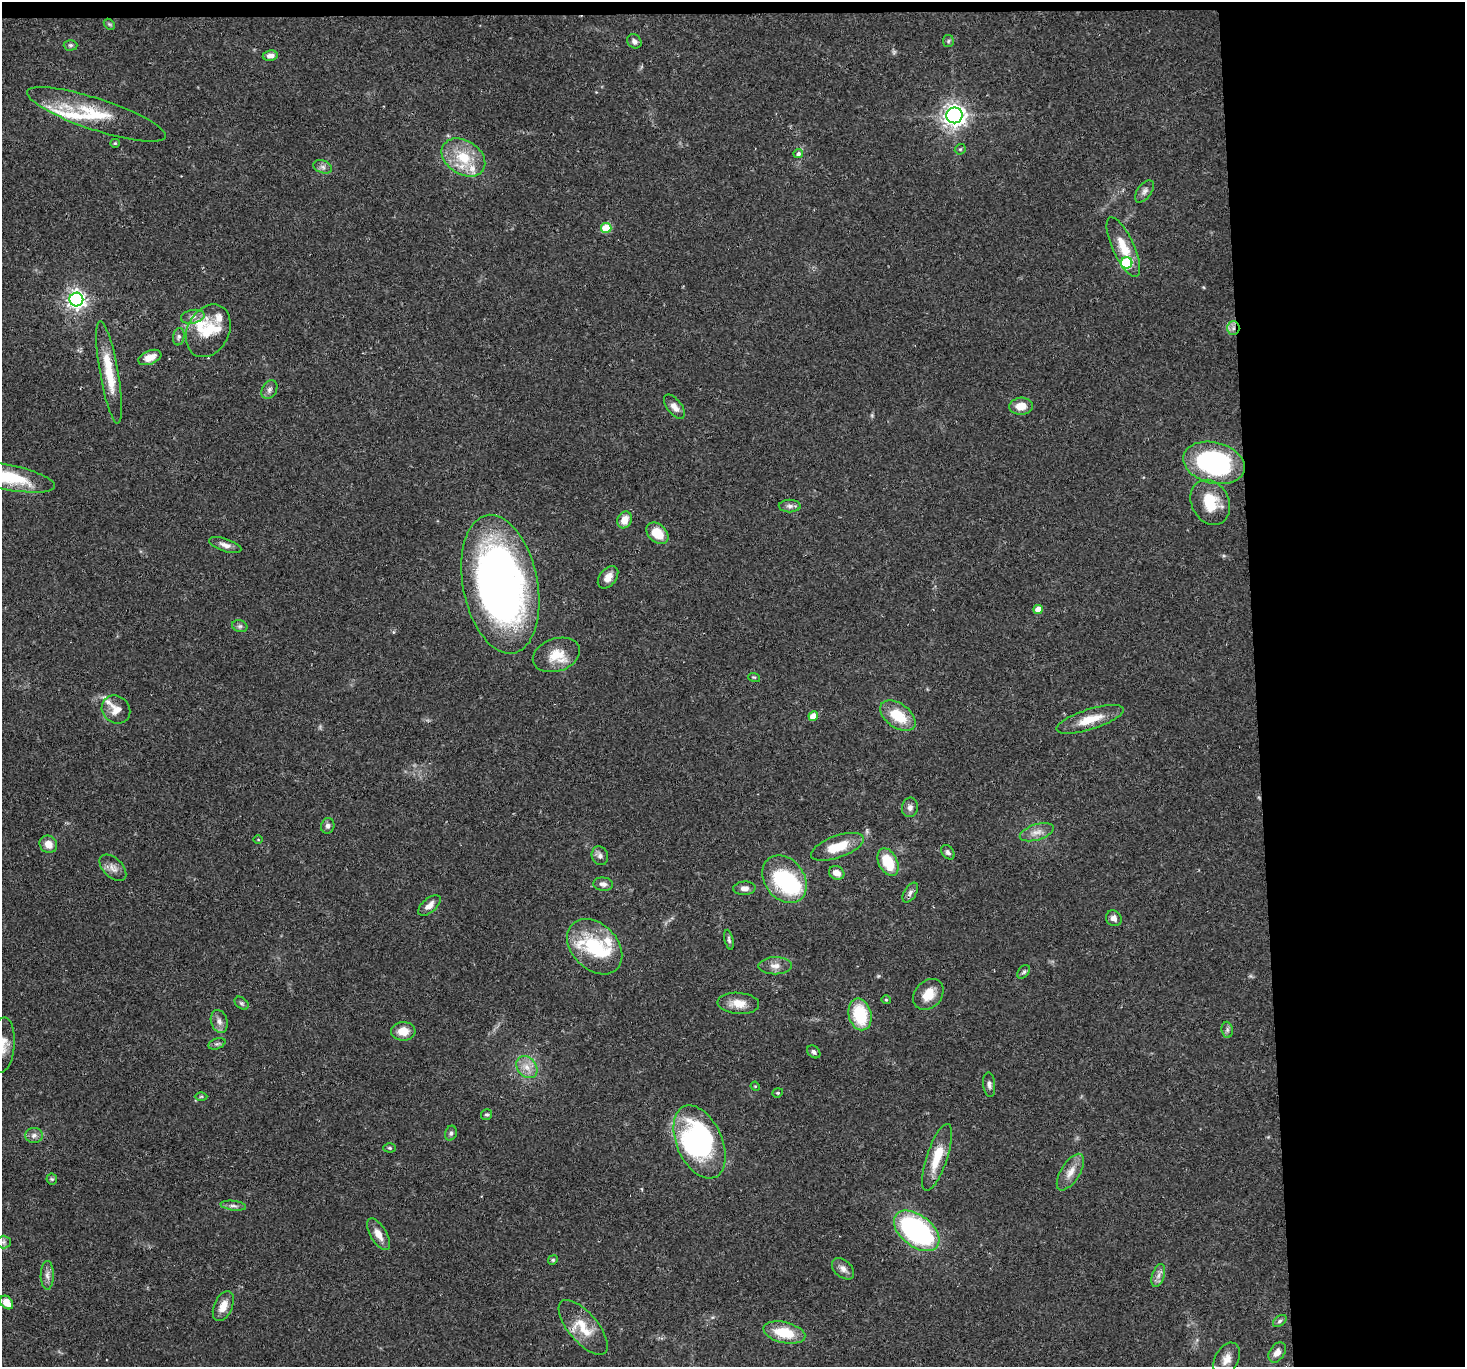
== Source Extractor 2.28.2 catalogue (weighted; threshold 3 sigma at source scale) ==
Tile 3 of 3 x 3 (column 3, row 1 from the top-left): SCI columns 2928-4390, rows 2876-4240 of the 4390 x 4366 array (HDU 1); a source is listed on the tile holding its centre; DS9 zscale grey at full resolution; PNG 1467 x 1369 px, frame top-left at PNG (2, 2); each listed source drawn as its Kron ellipse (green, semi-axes under 4 px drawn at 4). Shown black and unused: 15% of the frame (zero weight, under 2 of 3 exposures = <1% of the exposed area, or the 3 px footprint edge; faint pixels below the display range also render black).
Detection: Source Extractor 2.28.2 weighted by HDU 2 'WHT'; one run over the whole footprint, this tile lists its part. Background 0.0565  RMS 0.0045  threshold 0.0202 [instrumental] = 3 sigma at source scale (4.5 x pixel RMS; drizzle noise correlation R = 1.50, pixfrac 1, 0.05/0.05 arcsec/px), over >= 5 px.
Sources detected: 117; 3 inside a brighter object's white glare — neither listed nor drawn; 11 inside a brighter listed object's ellipse — not listed separately; the other 103 listed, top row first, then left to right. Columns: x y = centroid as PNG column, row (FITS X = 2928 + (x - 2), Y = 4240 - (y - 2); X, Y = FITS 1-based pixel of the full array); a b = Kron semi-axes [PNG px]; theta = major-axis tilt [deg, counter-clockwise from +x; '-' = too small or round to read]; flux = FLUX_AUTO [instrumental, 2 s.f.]
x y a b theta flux
109 24 6 4 -44 0.63
634 41 8 6 -39 1.7
948 41 6 5 - 0.76
70 45 7 5 1 0.94
270 56 7 5 8 2.4
96 114 73 16 -18 22
954 115 8 8 - 300
115 143 5 4 - 0.49
960 149 6 5 - 0.65
798 154 4 4 - 2.1
463 158 23 17 -33 15
323 167 10 6 -20 1.5
1144 191 13 7 54 1.9
606 228 5 5 - 15
1123 247 32 11 -65 10
1127 263 6 5 - 42
76 300 7 7 - 220
193 317 12 6 12 2.1
1233 328 7 6 - 1.9
208 331 28 20 62 13
179 337 9 5 79 1.2
150 357 12 6 21 4.8
109 372 52 9 -80 14
269 390 10 7 59 1.7
1021 406 12 8 4 5.5
674 407 14 7 -51 3.1
1214 463 31 20 -14 59
9 478 46 12 -11 24
1210 502 23 18 -63 15
790 506 11 6 -1 1.7
625 520 8 7 - 5
657 533 12 9 -44 9.6
225 545 17 6 -18 2.7
608 577 13 8 51 3.5
500 584 70 37 -79 250
1038 609 5 4 - 5.3
240 626 8 6 -19 1.1
556 655 24 16 19 9.8
754 677 6 3 -17 0.53
116 709 15 13 -42 5.4
813 716 5 4 - 5.2
898 716 20 12 -36 14
1090 719 35 10 17 10
910 807 10 8 82 2
328 826 8 6 76 1.5
1037 832 17 8 18 3.8
258 839 5 3 - 0.35
48 844 9 8 - 4.2
837 847 28 11 20 12
948 852 8 5 -50 1.3
600 856 9 8 - 1.8
888 862 15 9 -64 14
113 868 16 9 -44 3.4
837 873 8 6 -27 3.6
785 879 26 19 -53 41
603 884 10 6 -6 1.8
744 888 11 6 4 2.3
910 893 11 6 59 1.6
429 905 13 7 41 3
1114 918 8 7 - 2.3
729 940 10 4 -77 0.95
595 947 32 22 -45 26
775 966 16 8 1 3.4
1024 972 8 5 50 0.89
928 994 17 13 48 8.3
886 1000 4 4 - 0.46
242 1003 8 5 -41 0.87
738 1003 21 10 -4 6
860 1014 16 11 -77 21
219 1021 12 8 -74 2.5
1227 1030 8 5 -83 1.2
403 1031 12 9 1 6.1
217 1044 9 5 20 0.99
2 1045 28 12 85 7.9
814 1052 7 5 -41 1.3
527 1067 12 9 -50 4.4
989 1085 12 6 -84 1.7
755 1086 5 4 - 0.41
778 1093 5 4 - 0.63
201 1096 6 4 1 0.59
486 1114 5 5 - 0.7
451 1133 7 5 71 1.2
34 1135 8 7 - 2
699 1142 39 22 -66 61
390 1148 6 4 -2 0.72
937 1157 35 10 71 12
1070 1172 21 9 58 4.9
52 1179 5 5 - 0.76
233 1206 13 5 -7 1.6
917 1231 26 15 -38 88
378 1234 18 8 -59 4.4
3 1242 7 6 - 1.1
553 1260 5 4 - 0.64
843 1269 13 8 -43 2.6
47 1275 14 6 90 2.3
1158 1275 12 6 72 2.2
7 1303 7 5 -50 5.6
223 1306 16 9 66 5.3
1280 1321 8 5 37 0.89
583 1327 34 14 -50 12
784 1333 21 10 -13 14
1277 1352 11 7 57 3.3
1227 1359 18 11 61 5.1
Overlapping masked pixels (flux is a lower limit): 1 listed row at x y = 1233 328
Isophote crosses this tile's border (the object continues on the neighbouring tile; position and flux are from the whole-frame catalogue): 2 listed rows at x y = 9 478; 2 1045